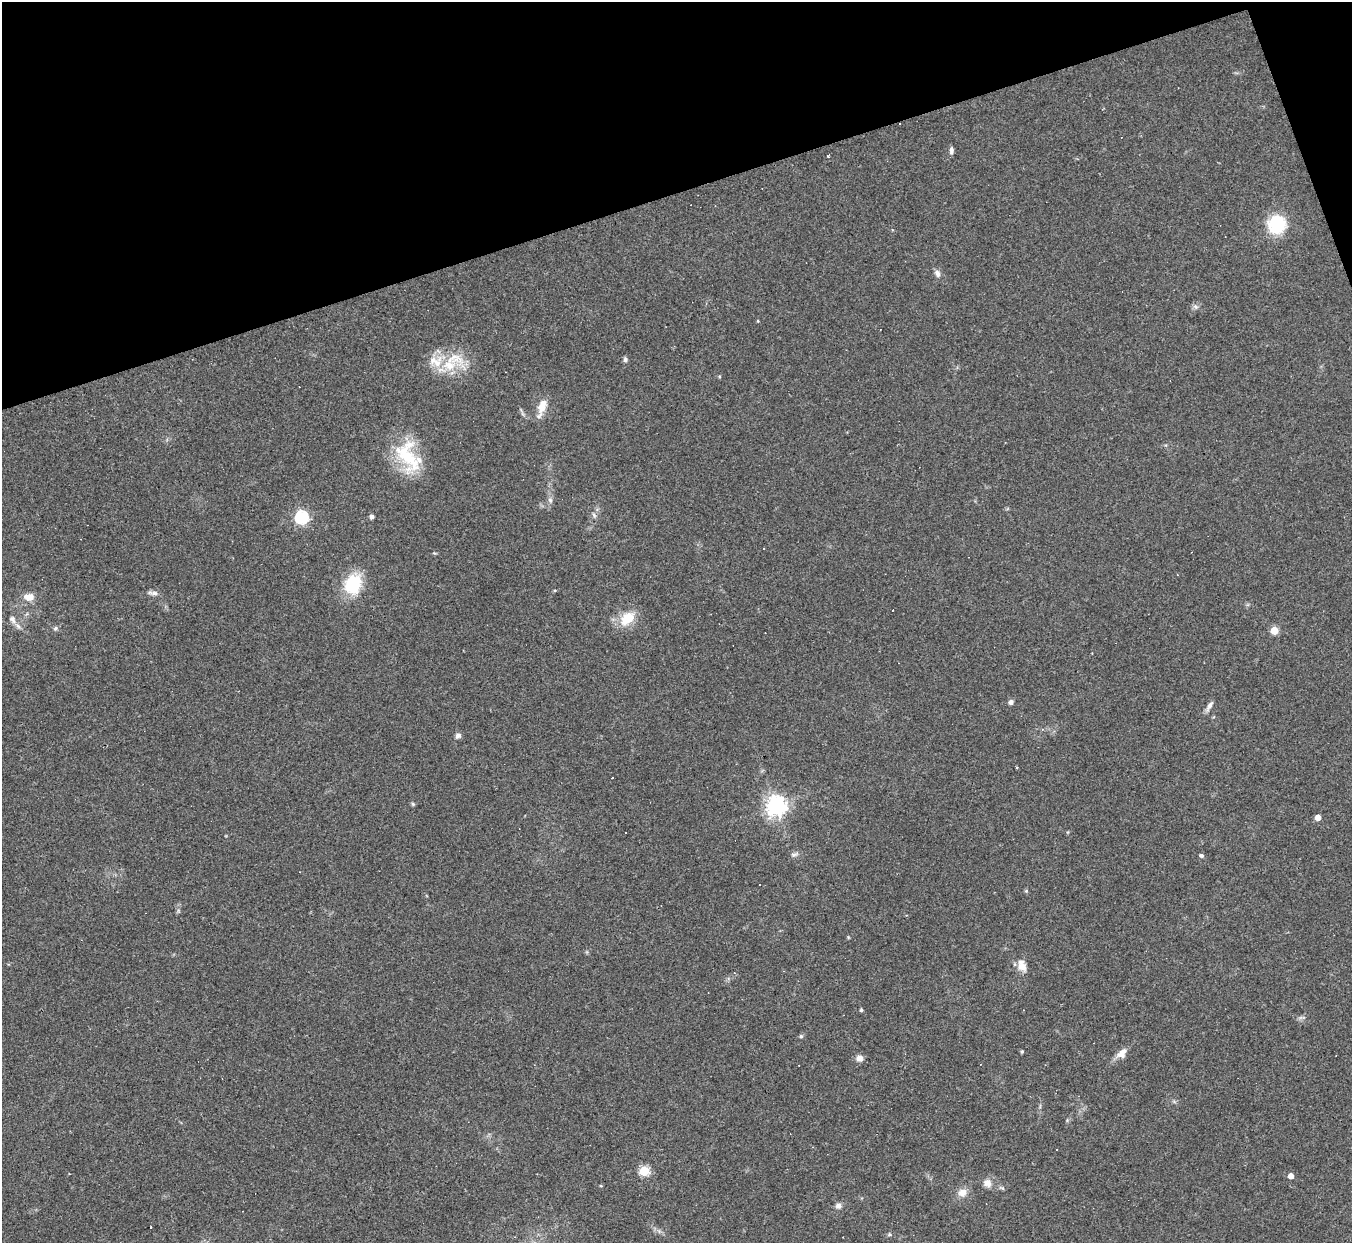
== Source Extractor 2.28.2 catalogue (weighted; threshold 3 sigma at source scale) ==
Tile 3 of 4 x 4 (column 3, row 1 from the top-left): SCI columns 2699-4048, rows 3996-5236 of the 5397 x 5383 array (HDU 1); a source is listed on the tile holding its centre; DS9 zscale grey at full resolution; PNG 1354 x 1245 px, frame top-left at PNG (2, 2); no overlay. Shown black and unused: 16% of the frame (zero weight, under 2 of 3 exposures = <1% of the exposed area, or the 3 px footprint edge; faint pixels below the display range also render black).
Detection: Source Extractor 2.28.2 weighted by HDU 2 'WHT'; one run over the whole footprint, this tile lists its part. Background 0.0637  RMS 0.0069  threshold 0.0311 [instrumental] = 3 sigma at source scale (4.5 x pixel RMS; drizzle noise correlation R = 1.50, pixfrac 1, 0.05/0.05 arcsec/px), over >= 5 px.
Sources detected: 57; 8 cosmic-ray / hot-pixel residue — not listed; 2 inside a brighter listed object's ellipse — not listed separately; the other 47 listed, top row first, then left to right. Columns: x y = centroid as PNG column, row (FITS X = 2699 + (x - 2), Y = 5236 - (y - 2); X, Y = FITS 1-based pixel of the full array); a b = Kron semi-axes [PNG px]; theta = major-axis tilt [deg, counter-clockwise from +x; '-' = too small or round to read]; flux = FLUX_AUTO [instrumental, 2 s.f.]
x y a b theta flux
899 124 2 2 - 0.57
951 150 9 5 -89 2.2
1277 224 19 17 71 33
937 273 10 7 -67 2.9
1196 307 8 5 -31 1.7
758 321 5 3 - 0.57
625 359 7 5 -89 1.5
449 365 43 18 25 26
542 406 20 10 70 9.2
408 456 45 25 -63 39
550 500 7 6 - 1.7
594 515 7 4 -46 1.3
372 516 5 5 - 1.6
302 517 6 6 - 110
764 548 2 2 - 0.59
353 584 23 19 69 29
155 593 11 5 -15 2.4
29 597 14 10 0 6.6
627 618 21 14 42 16
12 619 10 7 -58 3.3
55 628 7 5 46 1.4
1274 630 5 5 - 19
1011 702 6 5 - 2.1
1210 706 16 5 58 2.8
458 736 7 6 - 2.2
612 778 2 2 - 0.56
413 804 5 4 - 1
776 806 7 7 - 430
1318 817 4 4 - 6.9
794 854 11 4 13 1.7
1201 855 5 4 - 1.5
1026 891 5 5 - 0.85
848 937 4 3 - 0.61
1022 966 15 10 -68 6.7
861 1010 4 3 - 1.2
801 1036 5 5 - 0.98
1022 1051 4 3 - 1
1121 1053 15 10 47 5.5
859 1058 9 7 -5 3.6
1057 1149 3 2 - 0.71
644 1171 5 5 - 44
1291 1176 4 4 - 6
987 1183 13 10 -53 4.7
601 1186 4 3 - 0.63
963 1193 12 10 24 5.8
838 1206 8 7 - 2.6
890 1235 7 4 7 1.1
Overlapping masked pixels (flux is a lower limit): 1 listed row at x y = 899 124
Unlisted compact peaks at least as high as the median listed source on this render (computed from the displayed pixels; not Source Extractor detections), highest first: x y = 828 156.